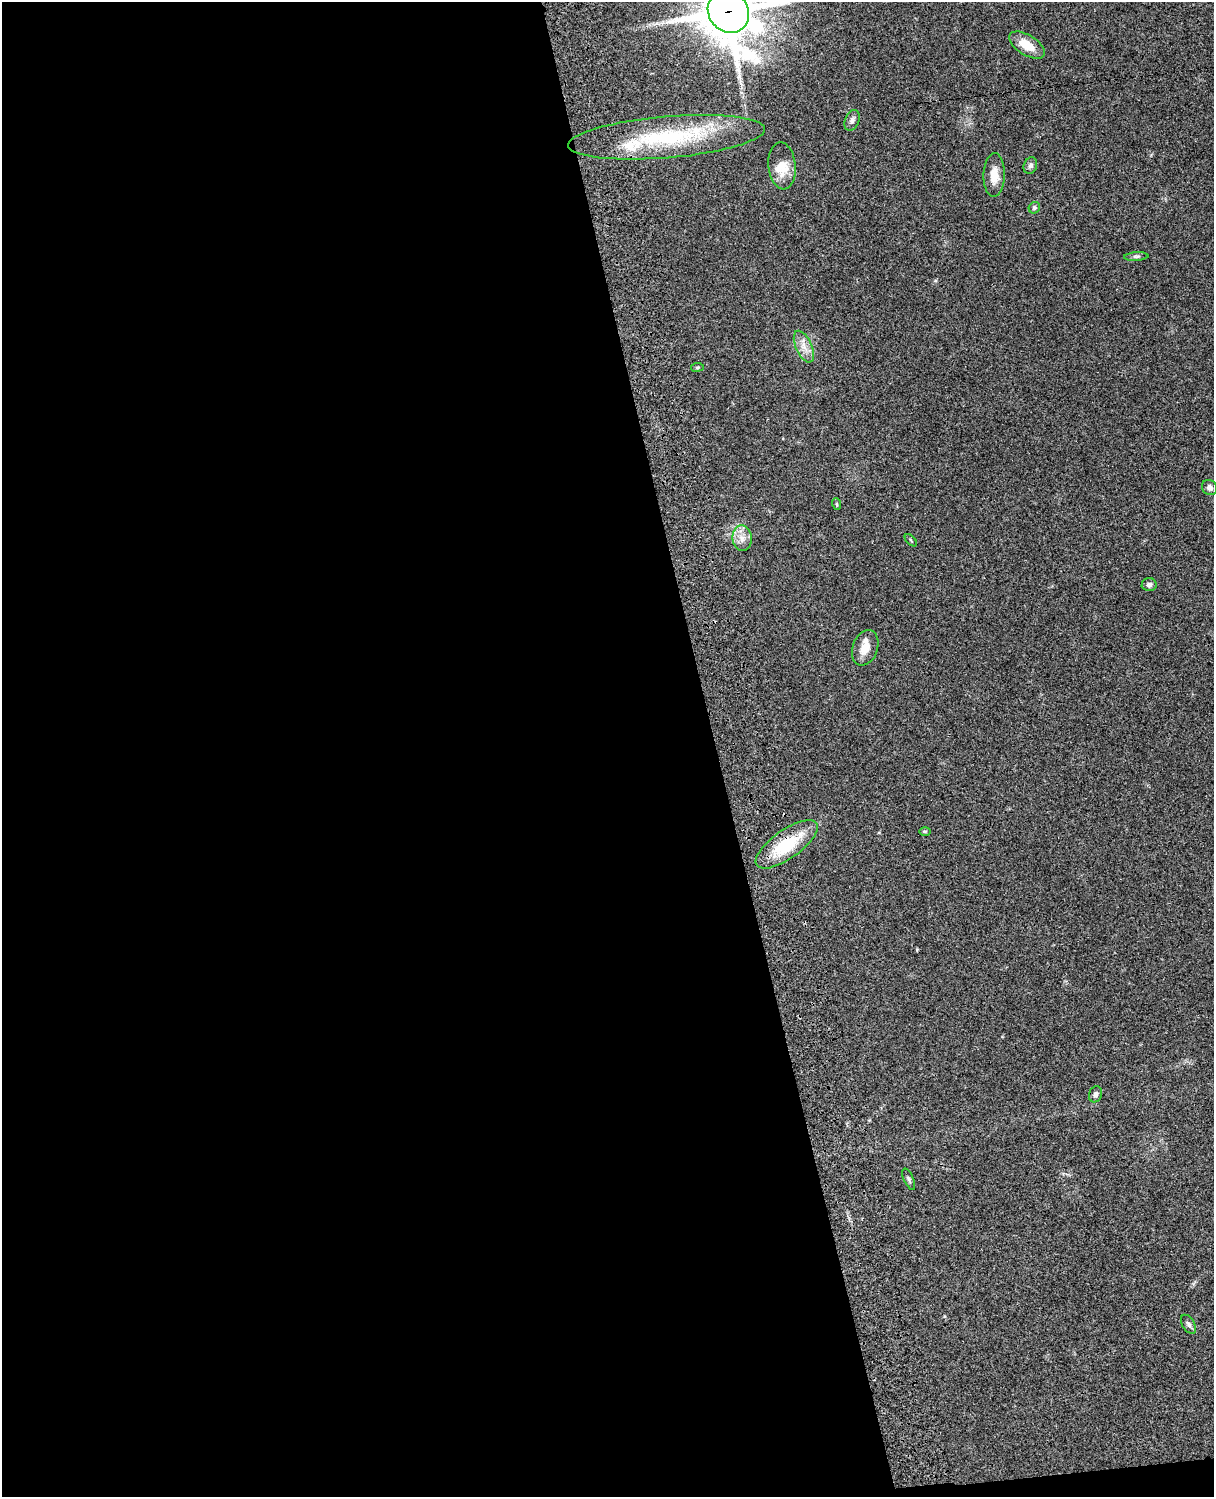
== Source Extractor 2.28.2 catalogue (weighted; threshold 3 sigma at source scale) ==
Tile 9 of 4 x 3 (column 1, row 3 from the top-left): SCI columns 121-1332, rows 278-1772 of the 5086 x 4928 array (HDU 1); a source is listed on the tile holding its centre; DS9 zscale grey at full resolution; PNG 1216 x 1499 px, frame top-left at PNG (2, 2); each listed source drawn as its Kron ellipse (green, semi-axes under 4 px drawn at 4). Shown black and unused: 59% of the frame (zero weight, under 3 of 4 exposures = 6% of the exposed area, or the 3 px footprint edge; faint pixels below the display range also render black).
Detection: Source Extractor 2.28.2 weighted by HDU 2 'WHT'; one run over the whole footprint, this tile lists its part. Background 0.075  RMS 0.0057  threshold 0.0257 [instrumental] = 3 sigma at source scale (4.5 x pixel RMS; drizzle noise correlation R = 1.50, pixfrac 1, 0.05/0.05 arcsec/px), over >= 5 px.
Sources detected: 25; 3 inside a brighter listed object's ellipse — not listed separately; the other 22 listed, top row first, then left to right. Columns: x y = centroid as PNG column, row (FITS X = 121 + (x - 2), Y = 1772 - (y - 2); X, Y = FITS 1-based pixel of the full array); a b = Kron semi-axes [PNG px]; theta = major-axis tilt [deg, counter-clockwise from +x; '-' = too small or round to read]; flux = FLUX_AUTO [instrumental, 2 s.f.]
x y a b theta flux
728 12 22 19 -50 2600
1027 45 20 10 -33 10
852 120 11 7 69 2
667 137 99 21 5 57
782 166 23 13 -84 10
1030 166 8 6 67 1.7
994 175 22 10 88 7.6
1034 208 6 5 - 1.1
1136 256 12 4 3 1.4
804 347 17 8 -65 4.9
697 367 6 3 8 0.63
1210 487 8 7 - 2
837 504 6 3 -70 0.59
742 538 13 9 -84 4.7
911 540 7 3 -45 0.6
1149 585 7 6 - 1.7
865 648 18 12 70 7.6
925 831 6 4 -1 0.72
787 844 36 14 35 28
1096 1094 8 6 70 1.6
909 1179 11 5 -66 1.3
1189 1324 11 6 -58 1.8
Overlapping masked pixels (flux is a lower limit): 2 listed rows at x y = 728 12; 787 844
Isophote crosses this tile's border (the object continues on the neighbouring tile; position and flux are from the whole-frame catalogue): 1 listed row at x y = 728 12